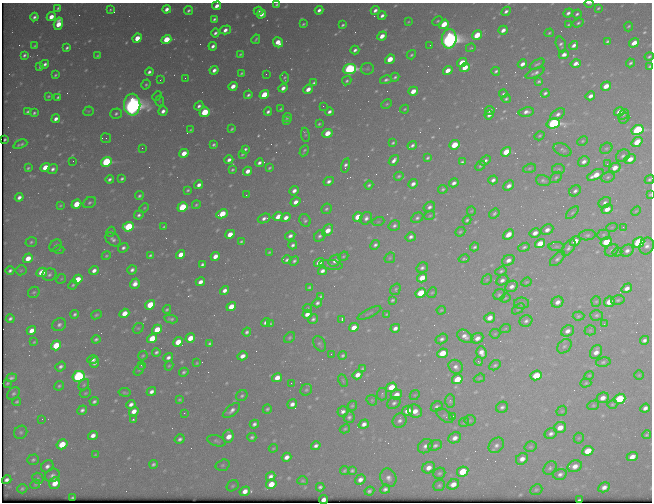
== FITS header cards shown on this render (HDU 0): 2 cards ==
NAXIS1  =                  650 / Width of table row in bytes
NAXIS2  =                  500 / Number of rows in table

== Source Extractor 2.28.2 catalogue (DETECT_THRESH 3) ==
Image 650 x 500 px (HDU 0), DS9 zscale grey, 1 PNG px = 1 image px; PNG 654 x 504 px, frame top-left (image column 1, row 500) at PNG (2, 3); each listed source drawn as its Kron ellipse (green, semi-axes under 4 px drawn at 4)
Background 480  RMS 2.5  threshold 7.59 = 3 sigma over >= 5 px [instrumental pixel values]
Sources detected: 604; of the 604, the 500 brightest by FLUX_AUTO listed and drawn (104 fainter detections omitted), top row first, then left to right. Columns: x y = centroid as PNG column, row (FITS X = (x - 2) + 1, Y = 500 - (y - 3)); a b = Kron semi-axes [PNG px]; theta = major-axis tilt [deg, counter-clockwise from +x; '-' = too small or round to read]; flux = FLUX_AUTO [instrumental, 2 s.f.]
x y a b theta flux
589 3 5 2 - 230
277 5 4 3 - 270
217 6 4 3 - 1300
58 8 4 3 - 320
598 8 4 3 - 260
167 9 4 3 - 940
110 10 3 3 - 220
188 10 4 3 - 370
319 10 4 3 - 600
375 10 4 3 - 720
258 11 4 3 - 680
506 11 5 4 - 570
568 13 5 3 - 560
261 14 5 4 - 1100
577 14 5 3 - 370
382 16 4 3 - 680
34 17 4 4 - 520
51 17 5 4 - 2100
214 19 4 3 - 400
438 21 6 4 28 260
408 22 4 3 - 190
578 23 6 4 29 340
58 24 6 4 75 3600
303 24 3 2 - 220
444 24 5 4 - 5000
343 25 4 3 - 290
568 25 4 3 - 270
629 27 5 3 - 290
225 30 5 4 - 1000
503 30 5 3 - 1200
215 33 4 3 - 530
549 33 5 3 - 250
477 35 5 4 - 5100
382 36 5 4 - 1900
137 38 5 4 - 2700
166 39 5 4 - 6300
256 39 5 3 - 260
449 39 9 7 83 130000
607 41 4 3 - 310
278 42 5 4 - 2200
634 43 5 4 - 2100
561 44 8 5 -76 520
430 45 3 2 - 240
574 45 5 3 - 770
35 46 3 3 - 200
213 46 4 3 - 700
67 48 4 3 - 380
471 48 5 3 - 210
355 50 4 3 - 540
240 54 3 3 - 200
564 54 5 4 - 950
24 55 4 3 - 390
97 55 3 3 - 200
411 55 5 4 - 300
649 57 4 3 - 310
390 59 5 4 - 3200
462 62 5 4 - 3900
576 63 5 4 - 1200
630 63 4 3 - 320
45 64 4 3 - 570
522 64 5 3 - 1100
537 64 8 4 32 320
650 66 4 3 - 250
40 67 4 3 - 380
465 67 5 4 - 3000
350 69 6 5 - 42000
367 69 6 6 - 320
214 70 4 4 - 890
448 70 5 4 - 2000
496 71 4 3 - 340
149 72 4 3 - 580
242 73 4 3 - 280
535 73 10 4 25 610
266 74 2 2 - 270
55 75 3 3 - 250
395 77 4 3 - 340
185 78 3 2 - 240
285 78 5 3 - 280
160 80 3 2 - 210
386 80 6 4 14 480
347 81 5 4 - 310
539 81 4 3 - 280
314 83 4 3 - 330
146 84 5 4 - 280
233 86 5 4 - 1600
606 86 5 4 - 2300
283 88 4 4 - 980
308 89 5 4 - 1600
413 91 5 4 - 2100
545 93 4 3 - 400
503 94 4 3 - 280
248 95 4 3 - 410
264 95 5 4 - 6500
49 96 3 3 - 230
157 96 5 4 - 220
590 96 5 3 - 1000
58 97 4 3 - 320
506 99 4 3 - 310
160 101 5 3 - 190
387 104 5 3 - 240
132 105 11 8 88 140000
199 106 5 4 - 580
323 106 2 2 - 210
280 109 3 2 - 200
405 109 4 3 - 190
88 111 5 4 - 190
163 111 5 4 - 980
490 111 5 3 - 570
28 112 4 3 - 330
205 112 5 4 - 7100
268 112 4 3 - 480
329 112 4 3 - 600
526 112 7 5 11 840
619 112 5 4 - 1500
34 113 3 3 - 310
116 114 5 5 - 380
558 114 8 4 32 710
623 114 6 3 46 240
489 115 4 3 - 590
287 117 5 3 - 330
624 118 6 5 - 310
56 119 4 3 - 910
286 120 4 3 - 220
553 123 7 5 14 39000
319 124 3 3 - 220
232 129 4 2 - 240
191 130 3 3 - 230
637 130 6 4 27 24000
327 133 5 4 - 3200
305 135 7 3 -82 200
539 136 5 4 - 250
106 138 5 5 - 280
5 139 3 2 - 270
583 141 6 4 27 220
637 142 6 4 39 3800
393 143 4 3 - 260
20 144 7 3 23 390
214 145 4 3 - 350
412 145 5 3 - 470
454 145 5 4 - 4700
142 148 2 2 - 920
606 148 6 5 - 300
245 149 4 3 - 380
563 150 9 6 -27 440
304 151 6 3 62 290
506 152 5 4 - 4000
184 153 5 4 - 2400
242 154 3 3 - 210
623 156 7 5 34 480
427 158 4 3 - 280
630 159 6 4 26 1600
229 160 4 3 - 770
394 160 6 4 53 850
73 161 2 2 - 200
485 161 6 4 37 630
584 161 6 5 - 840
106 162 5 4 - 19000
462 162 4 3 - 300
259 163 4 3 - 580
607 164 2 2 - 380
345 165 7 4 74 550
480 166 6 4 44 280
45 167 5 4 - 3900
28 168 4 3 - 300
269 168 4 3 - 260
529 168 6 4 20 250
615 168 6 4 29 1700
53 169 5 4 - 650
558 169 6 5 - 310
232 170 3 3 - 260
248 171 5 4 - 1300
595 175 9 4 28 2600
399 176 5 4 - 290
556 177 7 4 40 330
608 177 7 5 18 390
110 179 4 3 - 490
122 179 4 3 - 370
649 179 5 4 - 300
493 180 4 3 - 610
329 181 5 4 - 640
543 181 7 5 -14 420
454 183 5 4 - 680
413 184 5 4 - 820
199 185 4 3 - 880
369 185 4 3 - 320
509 186 6 4 41 880
443 189 5 4 - 290
188 190 4 3 - 290
294 191 5 4 - 930
575 191 6 5 - 580
650 194 4 3 - 200
246 195 4 2 - 280
139 196 4 3 - 340
19 197 4 4 - 790
90 202 7 5 32 390
295 202 5 4 - 1100
605 202 7 5 28 560
76 204 5 4 - 4300
60 205 4 3 - 190
196 205 4 3 - 270
182 207 5 4 - 13000
429 207 6 5 - 590
144 208 5 3 - 190
326 209 5 4 - 370
607 209 6 4 35 1700
471 211 5 4 - 180
636 211 5 3 - 180
572 213 8 4 44 340
222 214 6 4 26 4600
494 214 6 4 37 340
139 215 5 4 - 470
430 216 5 3 - 200
278 217 5 4 - 1900
358 217 5 4 - 3200
264 218 6 4 22 650
286 218 5 4 - 1200
366 218 7 5 52 720
417 218 6 5 - 440
305 220 6 5 - 420
467 220 4 3 - 310
378 222 6 4 19 210
394 225 6 5 - 490
128 227 5 4 - 14000
164 227 3 3 - 220
612 227 6 3 18 200
623 227 2 2 - 440
328 230 6 4 52 2200
547 230 6 5 - 1000
111 232 5 4 - 220
460 232 5 4 - 250
535 233 5 4 - 1200
230 234 5 4 - 2200
508 234 6 4 39 1800
587 235 8 5 6 420
603 235 6 5 - 310
290 236 5 4 - 760
320 236 6 5 - 470
411 237 5 4 - 610
113 239 8 6 -37 640
575 241 5 4 - 1900
31 242 6 4 18 330
241 242 3 3 - 250
606 242 6 4 32 5700
639 243 6 5 - 22000
540 244 5 4 - 3600
293 245 4 4 - 540
375 245 5 4 - 470
55 246 7 5 44 420
556 246 8 4 0 300
647 246 8 7 - 840
475 247 5 4 - 350
524 247 6 4 22 370
123 248 5 4 - 550
569 248 9 5 56 560
59 250 5 3 - 190
612 250 7 5 31 490
627 251 7 5 38 690
269 252 4 3 - 220
617 252 5 4 - 270
181 254 5 4 - 2000
150 255 4 3 - 320
106 256 5 4 - 260
215 256 5 4 - 1400
343 256 5 4 - 240
28 258 5 4 - 2400
390 258 6 4 45 250
464 259 5 4 - 260
557 259 9 5 44 480
287 260 5 4 - 400
508 260 6 5 - 930
294 261 5 3 - 400
335 261 7 5 40 960
319 262 5 4 - 1700
202 264 4 3 - 400
331 265 12 5 -8 390
422 268 6 5 - 520
21 270 5 5 - 270
94 270 5 4 - 970
132 270 5 4 - 600
10 271 4 3 - 450
322 271 5 4 - 800
501 271 6 4 20 320
42 272 5 4 - 4900
49 275 7 6 - 490
422 278 5 4 - 2600
61 279 5 4 - 220
78 279 5 4 - 3400
487 280 6 3 44 200
502 280 6 5 - 690
200 282 5 4 - 1100
526 282 5 4 - 190
135 284 5 4 - 1400
73 285 5 4 - 270
512 286 6 5 - 910
309 287 4 3 - 280
627 288 5 4 - 1000
396 289 6 5 - 280
225 290 5 4 - 940
34 292 6 5 - 300
421 293 5 4 - 5800
432 293 5 4 - 240
499 295 6 5 - 310
321 296 4 3 - 300
505 298 5 4 - 210
392 300 4 3 - 270
618 300 7 4 11 330
557 302 6 5 - 1000
596 302 5 5 - 250
609 302 6 5 - 2500
317 303 5 4 - 510
521 303 7 5 0 400
150 305 5 4 - 5400
231 307 5 4 - 3500
307 308 4 3 - 190
167 309 4 3 - 260
518 309 7 3 36 260
441 310 5 3 - 190
124 313 5 4 - 2400
369 313 13 2 26 250
75 314 4 3 - 390
307 314 5 4 - 1200
387 314 4 2 - 190
96 315 5 4 - 280
596 315 6 5 - 360
578 316 6 4 3 280
490 318 5 4 - 1400
10 319 4 3 - 430
171 319 7 4 -11 390
313 319 5 4 - 460
342 319 3 2 - 210
526 321 6 5 - 550
266 322 4 4 - 590
270 324 4 3 - 230
604 324 3 2 - 530
59 325 7 6 - 610
354 327 5 4 - 2100
138 328 6 5 - 220
395 328 5 4 - 840
157 329 5 4 - 3900
505 329 5 3 - 200
31 330 5 4 - 1600
590 330 5 5 - 240
567 331 7 5 24 990
247 332 4 4 - 420
495 334 5 5 - 200
465 336 8 5 -33 1000
152 338 5 4 - 6100
190 338 5 4 - 2800
290 338 6 5 - 300
477 338 6 5 - 1200
96 339 4 3 - 350
442 339 6 5 - 530
644 340 5 3 - 560
34 342 4 3 - 190
178 342 5 4 - 3300
210 343 4 3 - 330
319 344 8 5 -60 380
56 345 5 4 - 6200
564 346 8 6 43 480
156 352 4 3 - 400
481 352 6 5 - 1100
596 352 7 5 60 1300
442 353 5 4 - 3800
331 354 2 2 - 400
343 355 4 3 - 340
143 356 5 3 - 200
242 356 5 4 - 1200
168 357 5 4 - 670
92 360 5 4 - 680
478 361 4 3 - 580
603 362 7 4 10 350
94 363 5 4 - 810
197 363 3 3 - 190
141 365 3 2 - 220
495 365 6 4 28 330
60 366 5 4 - 520
169 366 5 4 - 200
456 367 7 6 - 740
362 369 4 3 - 260
139 370 7 3 53 190
184 372 5 4 - 380
358 375 5 4 - 1400
536 375 6 4 24 5900
589 375 5 4 - 200
639 375 5 4 - 210
78 376 6 5 - 33000
11 378 5 4 - 500
277 378 5 4 - 1900
479 378 6 4 19 200
457 379 5 4 - 4000
343 381 6 3 -64 200
7 383 3 3 - 210
291 383 2 2 - 190
586 383 5 4 - 250
84 385 6 4 50 260
59 386 5 4 - 270
391 387 5 4 - 3900
306 390 6 5 - 330
125 392 6 3 -10 250
151 392 5 4 - 820
13 393 7 5 42 440
85 393 6 4 27 220
382 394 6 5 - 250
396 395 6 4 25 1500
415 395 5 4 - 200
242 396 6 5 - 350
603 398 6 5 - 1300
620 399 6 5 - 9100
179 400 4 3 - 230
372 400 5 5 - 240
94 401 4 3 - 440
450 401 7 5 90 350
17 402 4 3 - 270
394 403 7 5 35 530
131 404 5 4 - 820
292 404 5 4 - 900
612 404 5 4 - 250
593 405 6 4 22 260
352 406 5 4 - 250
437 407 6 5 - 460
502 407 6 5 - 520
645 408 5 4 - 790
267 409 5 4 - 370
82 410 5 4 - 550
134 411 5 4 - 1400
231 411 10 5 38 830
343 411 5 5 - 650
408 411 6 5 - 2100
415 411 7 6 - 1800
562 411 6 4 44 240
184 413 3 2 - 200
445 416 10 5 -37 420
453 416 3 3 - 200
349 417 6 5 - 480
42 419 2 2 - 310
133 419 3 3 - 500
400 420 7 6 - 660
470 420 5 5 - 250
464 422 5 4 - 200
254 424 5 3 - 540
364 424 5 4 - 900
560 428 6 5 - 2000
345 429 5 4 - 220
21 432 7 6 - 410
551 434 6 5 - 650
93 435 5 4 - 1100
647 435 4 3 - 280
228 436 6 5 - 2100
252 437 4 4 - 410
455 438 6 5 - 1100
579 438 5 5 - 230
180 439 5 4 - 520
216 441 9 5 -18 420
62 444 5 4 - 4800
435 445 7 5 20 510
496 445 8 6 46 710
316 446 5 4 - 620
425 446 8 6 40 850
531 447 6 5 - 290
273 448 4 3 - 180
588 451 6 4 24 3600
95 455 4 3 - 210
287 457 5 4 - 1000
632 457 5 4 - 1400
522 459 6 5 - 1200
33 460 6 5 - 390
153 464 4 3 - 400
223 465 7 5 16 350
47 466 7 5 42 740
575 466 7 5 23 1500
429 468 6 5 - 1400
550 468 7 6 - 420
344 471 4 3 - 260
352 471 4 3 - 320
463 472 6 5 - 5400
439 473 6 5 - 320
560 474 7 5 13 640
52 475 7 6 - 630
271 476 5 4 - 780
38 478 6 5 - 280
388 478 9 8 - 990
7 480 5 4 - 700
360 480 5 4 - 1000
303 481 5 4 - 250
55 483 6 5 - 2600
35 484 5 4 - 200
271 484 5 4 - 2700
453 484 6 5 - 1400
439 485 6 5 - 310
232 486 6 5 - 300
320 487 4 3 - 370
604 487 6 4 29 1000
22 489 5 4 - 290
385 489 5 4 - 560
536 490 6 5 - 310
245 491 5 4 - 1400
369 491 5 4 - 430
73 497 3 2 - 260
323 500 4 3 - 1300
579 500 3 2 - 200
At the frame edge (FLAGS 8, measured only in part): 8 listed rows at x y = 589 3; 277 5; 217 6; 649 57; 650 66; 649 179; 650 194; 323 500
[104 fainter detections neither listed nor drawn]